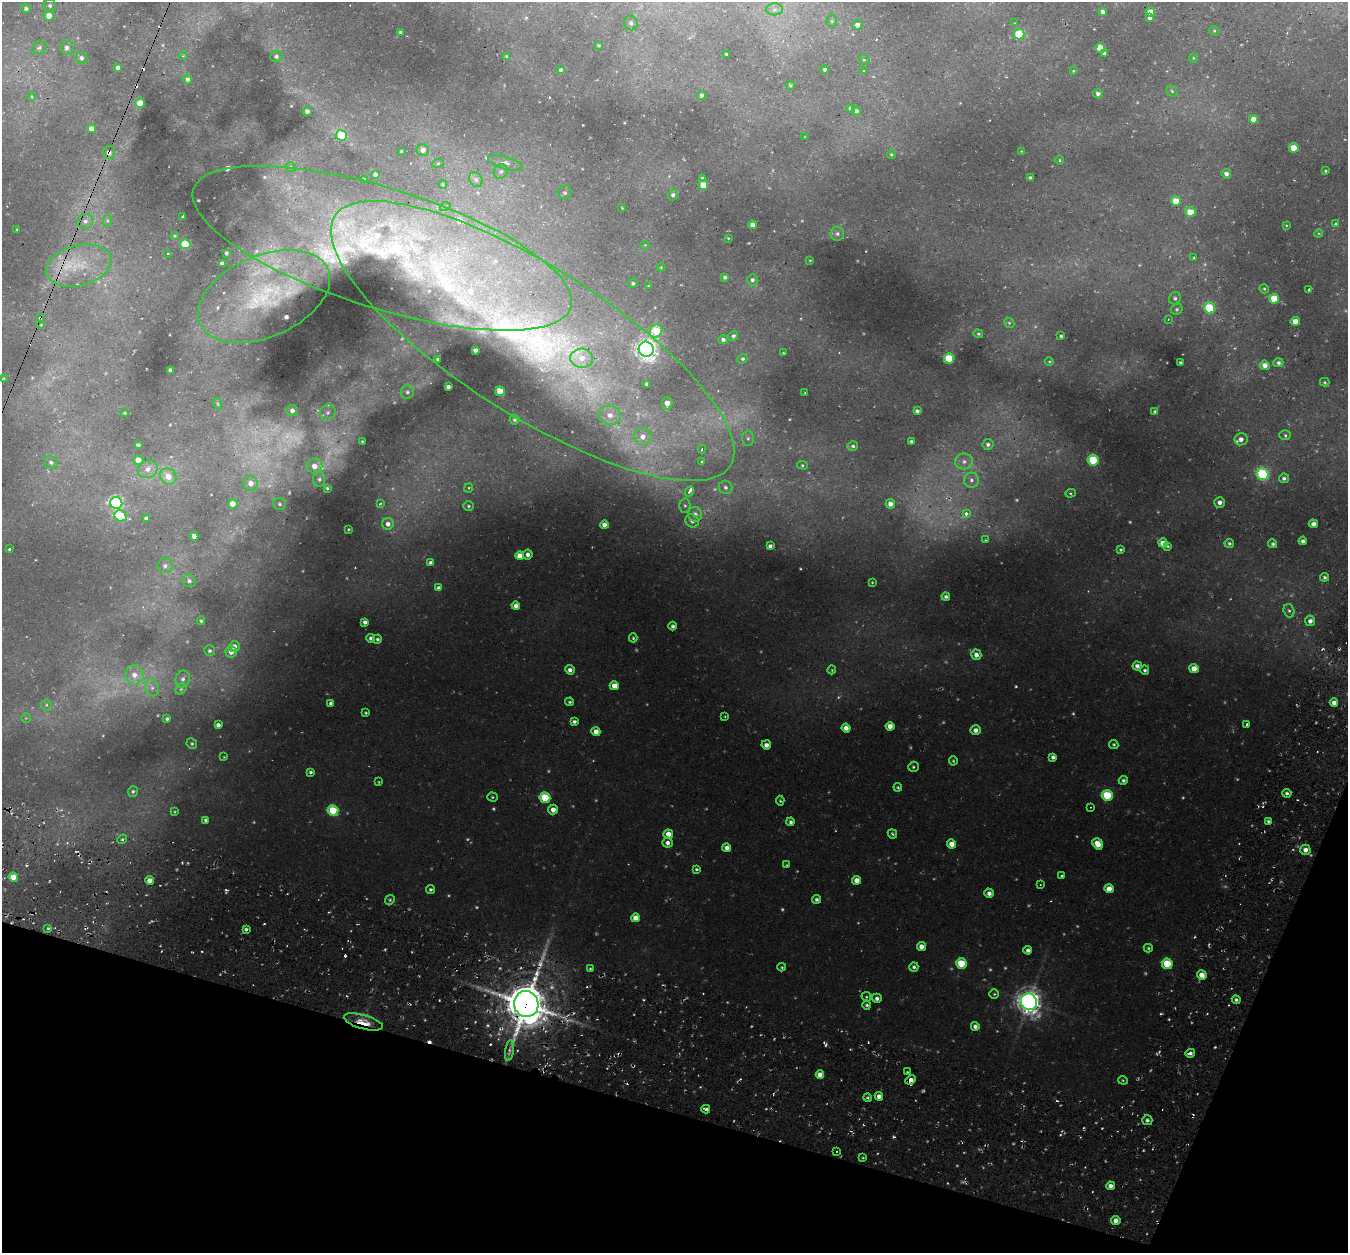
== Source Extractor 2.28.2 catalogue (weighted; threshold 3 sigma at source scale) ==
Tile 15 of 4 x 4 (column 3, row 4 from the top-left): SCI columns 2758-4103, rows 258-1508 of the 5486 x 5531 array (HDU 1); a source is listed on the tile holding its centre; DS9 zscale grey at full resolution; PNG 1350 x 1255 px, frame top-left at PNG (2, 2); each listed source drawn as its Kron ellipse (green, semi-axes under 4 px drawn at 4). Shown black and unused: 14% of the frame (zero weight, under 2 of 3 exposures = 6% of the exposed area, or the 3 px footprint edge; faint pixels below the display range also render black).
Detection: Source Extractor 2.28.2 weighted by HDU 2 'WHT'; one run over the whole footprint, this tile lists its part. Background 0.0339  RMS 0.005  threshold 0.0223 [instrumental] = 3 sigma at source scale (4.5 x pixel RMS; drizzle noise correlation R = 1.50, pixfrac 1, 0.05/0.05 arcsec/px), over >= 5 px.
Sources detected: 392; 41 too faint to see at this stretch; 13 cosmic-ray / hot-pixel residue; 1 long thin detection or spike segment (spike, bleed or trail) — neither listed nor drawn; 13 inside a brighter listed object's ellipse — not listed separately; the other 324 listed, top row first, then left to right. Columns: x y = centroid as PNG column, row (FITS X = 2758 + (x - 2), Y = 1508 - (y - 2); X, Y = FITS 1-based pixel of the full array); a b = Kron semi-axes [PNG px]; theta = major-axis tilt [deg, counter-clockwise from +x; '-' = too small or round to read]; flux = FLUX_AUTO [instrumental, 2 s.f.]
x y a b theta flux
50 6 6 6 - 1.2
26 8 5 4 - 1.2
774 9 8 6 4 1.7
1103 12 4 4 - 1.7
1150 12 4 4 - 5.2
49 16 5 5 - 4.5
1150 18 4 4 - 1.4
832 21 5 5 - 0.72
631 23 7 6 - 1.4
1015 23 2 2 - 0.34
857 25 5 5 - 2
1214 31 5 4 - 0.62
400 32 3 3 - 0.84
1019 34 5 5 - 29
599 45 4 3 - 0.53
39 48 7 6 - 1.5
67 48 7 6 - 2.1
1100 48 5 4 - 8.5
726 54 3 3 - 0.66
1105 54 4 4 - 1.8
183 56 4 3 - 0.46
276 56 6 5 - 1.3
506 56 3 3 - 0.57
81 58 6 5 - 1.6
1193 58 5 4 - 0.54
864 60 5 4 - 0.68
118 67 4 3 - 1.6
825 69 4 4 - 1.3
560 70 3 3 - 5.5
863 71 4 3 - 0.75
1073 71 3 3 - 0.49
187 79 5 4 - 1.2
790 85 5 4 - 0.67
1172 91 6 5 - 0.84
1098 94 5 4 - 1.4
702 95 4 4 - 1.4
32 97 4 3 - 0.43
140 103 5 4 - 8.8
851 108 4 4 - 1.6
307 111 4 4 - 2.1
856 111 5 4 - 1.3
1253 119 4 4 - 4.6
91 129 4 4 - 3.4
341 135 5 5 - 20
805 137 3 2 - 0.31
1294 148 5 4 - 8.1
423 150 6 6 - 2.7
401 151 3 3 - 0.48
1021 151 2 2 - 0.29
109 153 6 6 - 2.2
891 154 4 4 - 0.66
1060 160 4 3 - 0.5
438 163 6 3 19 0.6
506 163 18 6 -17 3.1
291 167 5 4 - 0.79
501 171 7 6 - 1.4
1325 171 3 2 - 0.48
375 174 4 4 - 1.2
1226 174 5 4 - 1.7
702 178 4 4 - 0.58
1030 178 4 3 - 1.4
364 180 3 3 - 1.1
476 180 8 6 -58 1.5
443 184 4 3 - 0.51
703 185 5 5 - 7.3
565 193 7 6 - 1.4
673 195 5 5 - 1.2
1176 201 5 4 - 12
445 207 5 3 - 0.44
622 208 4 3 - 0.33
1190 212 5 4 - 11
183 216 3 3 - 0.95
85 221 8 7 - 2.2
107 221 5 4 - 0.71
1336 224 3 3 - 2.4
752 225 4 4 - 2.6
1286 225 3 2 - 0.38
17 230 3 2 - 0.38
1319 233 4 3 - 0.43
837 234 7 7 - 1.4
175 236 4 3 - 0.47
728 238 3 2 - 0.37
185 244 5 5 - 27
645 245 4 4 - 0.44
382 248 198 60 -17 180
168 253 2 2 - 0.35
226 253 4 3 - 1.1
1194 258 4 3 - 0.48
810 260 3 2 - 0.31
222 263 4 3 - 2
79 265 33 20 14 22
661 267 4 4 - 0.44
725 277 4 3 - 1.1
752 280 6 5 - 1.5
633 283 5 4 - 0.92
648 286 3 3 - 0.38
1264 289 5 4 - 0.61
1308 290 4 3 - 0.98
264 296 70 41 23 59
1175 298 6 5 - 1.2
1274 299 5 5 - 14
1209 308 5 5 - 34
1177 309 6 5 - 0.85
40 318 4 3 - 0.46
1168 319 2 2 - 0.37
1295 321 4 4 - 4.6
1009 323 5 4 - 0.65
41 325 4 3 - 0.38
656 331 7 6 - 20
978 334 5 4 - 0.62
733 336 5 4 - 1.2
1061 336 3 3 - 0.73
723 339 5 4 - 1.5
533 341 234 74 -32 390
646 349 8 7 - 330
475 350 4 3 - 1.5
783 353 3 2 - 0.37
582 358 11 9 -4 5.2
949 358 5 5 - 30
438 359 3 3 - 0.8
742 359 5 4 - 0.81
1049 362 4 3 - 0.45
1180 362 3 3 - 0.58
1278 363 5 4 - 1.3
1265 365 5 4 - 3.6
170 370 4 3 - 1.4
4 379 4 3 - 0.42
1325 382 5 4 - 0.67
647 384 4 4 - 1.4
448 387 4 4 - 2.2
500 391 5 4 - 12
407 392 7 6 - 1.4
805 393 2 2 - 0.38
667 403 7 5 85 4
218 404 6 3 -70 0.54
292 410 5 5 - 2.2
917 411 4 4 - 1.2
328 412 8 7 - 2
1155 412 4 4 - 1.1
125 413 3 3 - 0.45
610 415 11 9 -15 5.5
515 420 5 5 - 1.1
1285 435 6 5 - 0.82
643 437 8 8 - 4.3
748 438 7 6 - 1.3
1241 439 6 6 - 3.1
362 441 3 2 - 0.44
911 441 3 3 - 0.8
988 444 5 5 - 1.7
138 445 4 3 - 0.91
853 446 5 4 - 1
702 449 4 3 - 1.1
138 460 5 5 - 5.3
1093 460 5 5 - 27
702 461 4 4 - 0.9
964 461 9 8 - 2.6
51 462 7 6 - 1.5
802 465 5 4 - 0.61
314 466 8 7 - 4.8
148 469 10 8 30 3.6
1263 474 6 6 - 50
168 476 8 7 - 5.5
1284 478 5 5 - 1.3
319 479 8 6 89 1.4
971 480 7 7 - 1.8
251 483 7 7 - 3.8
726 487 7 6 - 1.5
327 488 3 3 - 0.6
469 488 5 3 - 0.56
689 491 5 3 - 3.8
1070 493 5 4 - 0.63
1220 502 5 5 - 2.3
116 503 6 6 - 94
233 504 5 4 - 4.8
279 504 6 5 - 1.1
380 504 4 2 - 0.49
890 504 5 4 - 2.8
469 506 5 4 - 0.85
685 506 7 5 -88 1.1
966 513 3 3 - 6.3
695 514 7 7 - 2.9
120 516 6 5 - 22
146 518 4 3 - 1.5
692 521 7 6 - 2.1
388 524 6 6 - 2.7
1313 524 4 4 - 1.9
604 525 4 4 - 3.1
348 529 3 2 - 0.42
194 536 4 4 - 2.7
985 540 4 3 - 0.4
1303 541 4 4 - 1.6
1163 543 4 4 - 4.8
1229 543 5 4 - 1
1273 544 4 4 - 1
770 546 4 4 - 1.6
1168 546 4 3 - 0.65
9 549 3 3 - 1
1120 550 4 3 - 0.77
528 554 5 5 - 2
520 556 4 4 - 6
431 563 4 4 - 2.2
165 566 7 7 - 2
1324 577 4 4 - 1
189 581 7 6 - 1.6
872 582 3 3 - 0.48
439 588 4 4 - 2
946 596 4 4 - 1.4
516 606 4 4 - 2.8
1289 611 7 5 -72 1.2
201 621 4 4 - 0.69
1310 621 5 5 - 2.4
365 622 4 4 - 1.8
673 626 4 4 - 1.2
371 638 4 4 - 1.5
633 638 4 4 - 0.69
377 639 5 4 - 1.2
234 647 5 5 - 3.3
210 651 5 5 - 1.1
231 652 6 5 - 3.2
976 655 5 5 - 3.5
1137 666 4 4 - 2.2
1194 668 4 4 - 5.1
570 670 5 4 - 2.3
832 670 4 4 - 0.5
1145 670 4 4 - 1.1
134 675 10 9 - 4.6
183 679 8 7 - 2
614 686 4 4 - 5.7
152 688 9 6 -74 2.2
181 689 6 5 - 0.87
570 702 4 4 - 0.8
1334 702 4 4 - 2.7
331 703 4 4 - 1.8
46 705 5 5 - 0.7
366 713 3 3 - 0.67
725 716 3 3 - 0.41
26 718 5 4 - 0.51
167 719 4 3 - 1
574 722 4 3 - 1.6
1247 724 3 3 - 0.78
218 725 4 4 - 1.9
890 726 4 4 - 4
846 728 4 4 - 3.5
976 730 5 4 - 2.8
596 732 4 4 - 4.3
192 744 5 5 - 0.78
1114 744 5 4 - 0.79
766 745 4 4 - 2.4
224 757 3 2 - 0.38
1053 757 4 4 - 1.7
953 761 5 4 - 0.65
913 767 5 5 - 0.84
310 772 4 3 - 1.2
1123 780 4 4 - 1.3
379 782 4 3 - 0.47
898 787 4 4 - 0.69
133 791 5 5 - 1
1287 793 4 4 - 1.4
1107 795 5 5 - 30
492 797 5 4 - 0.71
545 798 5 5 - 28
780 801 5 4 - 0.74
1090 807 3 2 - 0.5
553 809 5 5 - 3.4
333 810 5 5 - 27
175 812 4 3 - 0.41
206 820 4 3 - 1.2
1268 821 3 3 - 0.84
790 822 4 4 - 1.4
668 834 5 4 - 5.2
892 834 5 3 - 0.82
122 839 5 4 - 0.87
668 843 5 5 - 2.2
952 844 4 4 - 5
1098 844 6 4 -52 7
727 848 4 4 - 3
1305 850 5 5 - 3.1
787 865 4 4 - 0.47
696 869 4 4 - 0.89
1062 875 3 3 - 1.1
13 877 4 4 - 8.3
150 880 4 4 - 4.2
857 880 4 4 - 4.7
1040 885 3 2 - 0.33
1109 889 5 4 - 4.6
431 890 4 4 - 1.1
989 893 5 4 - 2.1
816 899 4 4 - 1.4
390 900 5 4 - 0.76
635 918 4 4 - 4.8
48 928 4 4 - 0.71
246 929 4 3 - 1.3
921 946 4 4 - 3.7
1148 948 4 4 - 0.69
1028 950 4 4 - 1.8
961 963 5 5 - 20
1167 964 5 5 - 24
782 967 4 4 - 0.6
914 967 5 4 - 1.3
590 969 4 3 - 0.58
1202 975 5 4 - 4.7
994 994 5 4 - 0.66
866 997 5 4 - 0.65
877 998 5 4 - 1.8
1236 1000 4 4 - 1.2
1029 1002 8 7 - 470
526 1004 13 12 - 1800
867 1005 4 4 - 1
363 1022 20 7 -16 9.3
975 1026 4 4 - 1.9
509 1051 10 4 82 1.8
1190 1053 5 4 - 1.7
907 1072 3 2 - 0.57
820 1074 4 4 - 3.5
911 1080 5 4 - 3.3
1123 1080 5 4 - 0.54
879 1096 4 4 - 3
868 1098 4 3 - 0.92
706 1109 4 3 - 2.9
1147 1120 5 5 - 1.4
836 1151 2 2 - 0.46
863 1158 4 4 - 0.62
1110 1186 4 4 - 2.6
1116 1220 5 4 - 3.2
Overlapping masked pixels (flux is a lower limit): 7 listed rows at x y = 109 153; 79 265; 40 318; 526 1004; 363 1022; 1190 1053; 911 1080